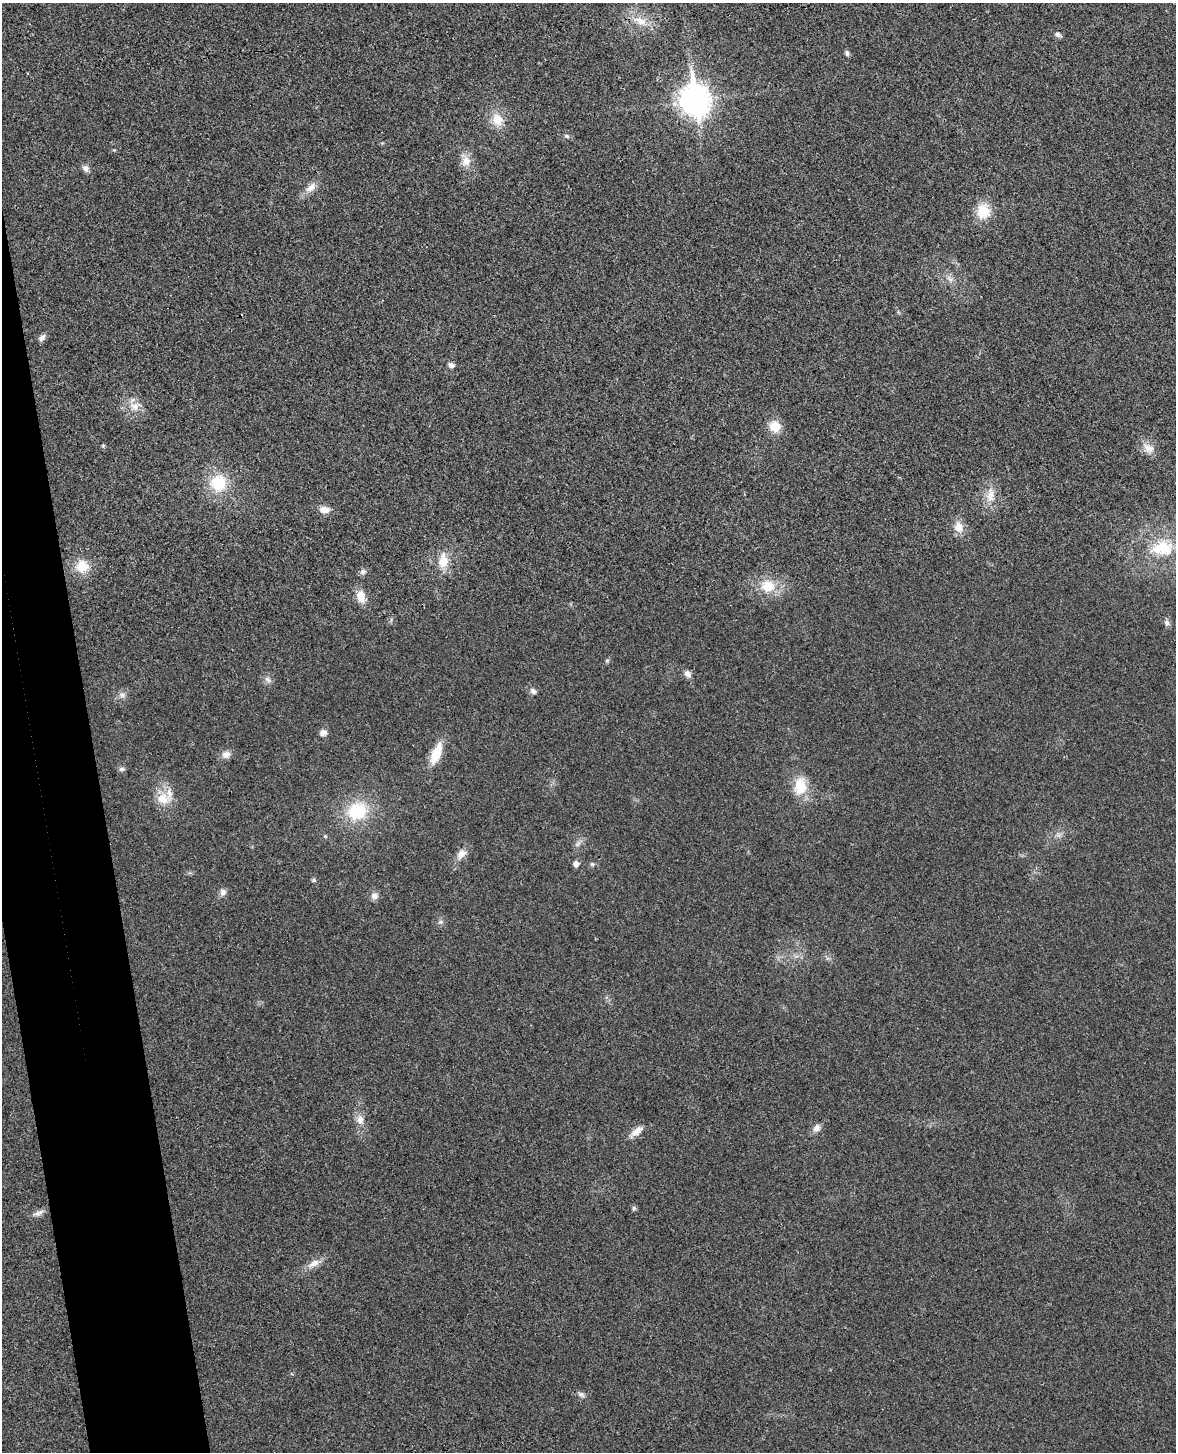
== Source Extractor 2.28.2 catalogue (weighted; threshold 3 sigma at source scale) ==
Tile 7 of 4 x 3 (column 3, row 2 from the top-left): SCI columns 2405-3578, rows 1594-3043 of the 4811 x 4744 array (HDU 1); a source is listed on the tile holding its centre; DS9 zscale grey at full resolution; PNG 1178 x 1454 px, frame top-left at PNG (2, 3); no overlay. Shown black and unused: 6% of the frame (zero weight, under 3 of 4 exposures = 6% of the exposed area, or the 3 px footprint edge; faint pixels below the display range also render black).
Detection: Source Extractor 2.28.2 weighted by HDU 2 'WHT'; one run over the whole footprint, this tile lists its part. Background 0.0202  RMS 0.0063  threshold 0.0282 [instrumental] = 3 sigma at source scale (4.5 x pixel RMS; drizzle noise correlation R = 1.50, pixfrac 1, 0.05/0.05 arcsec/px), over >= 5 px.
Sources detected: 57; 1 inside a brighter listed object's ellipse — not listed separately; the other 56 listed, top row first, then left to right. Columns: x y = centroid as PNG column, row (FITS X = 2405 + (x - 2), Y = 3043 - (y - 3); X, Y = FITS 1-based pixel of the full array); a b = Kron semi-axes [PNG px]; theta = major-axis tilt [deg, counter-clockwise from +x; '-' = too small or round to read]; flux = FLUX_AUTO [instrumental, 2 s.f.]
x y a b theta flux
640 21 21 9 -21 8.8
1058 34 9 6 -34 2.1
847 53 5 5 - 2.1
695 100 12 10 -79 810
497 120 14 12 -65 11
566 136 8 5 -26 1.2
466 161 16 12 -83 7
85 168 10 7 -36 2.4
311 187 17 9 40 5.4
983 211 16 15 - 15
950 279 11 5 -44 2.5
42 338 10 6 48 2.5
451 365 7 6 - 2.3
134 406 15 12 -10 7.1
775 426 13 13 - 9.6
103 446 6 4 1 0.74
1148 448 19 12 -33 5.9
218 483 19 19 - 24
990 495 23 9 85 8.2
324 510 12 8 -6 5.4
959 527 14 11 -71 7.2
1162 548 31 20 3 27
443 561 18 12 89 11
82 566 15 14 - 13
363 572 8 7 - 2.1
768 586 18 15 -6 15
361 596 15 10 -76 8.2
1167 622 9 7 -78 2.2
607 660 6 4 1 0.89
688 674 10 7 -53 2.9
268 679 11 5 -48 2.3
533 691 8 7 - 2.2
122 695 10 8 -1 2.7
323 733 8 7 - 2.9
226 754 11 9 29 4
436 754 22 9 68 16
122 769 8 6 2 1.5
800 786 22 15 88 16
163 799 20 15 -10 11
357 811 24 21 25 31
325 836 5 4 - 0.83
578 843 12 5 45 2.2
461 854 14 9 45 5.2
576 864 6 5 - 3.4
592 864 6 5 - 1.1
314 880 6 5 - 1.1
223 892 9 8 - 2.8
374 896 10 8 -15 3.1
441 922 7 5 18 1.5
360 1119 13 9 -83 5
817 1128 10 8 55 3.3
637 1131 18 9 36 5.3
634 1208 7 5 -47 1.1
38 1213 17 6 21 2.9
314 1263 19 8 29 5.6
581 1394 9 6 -24 2